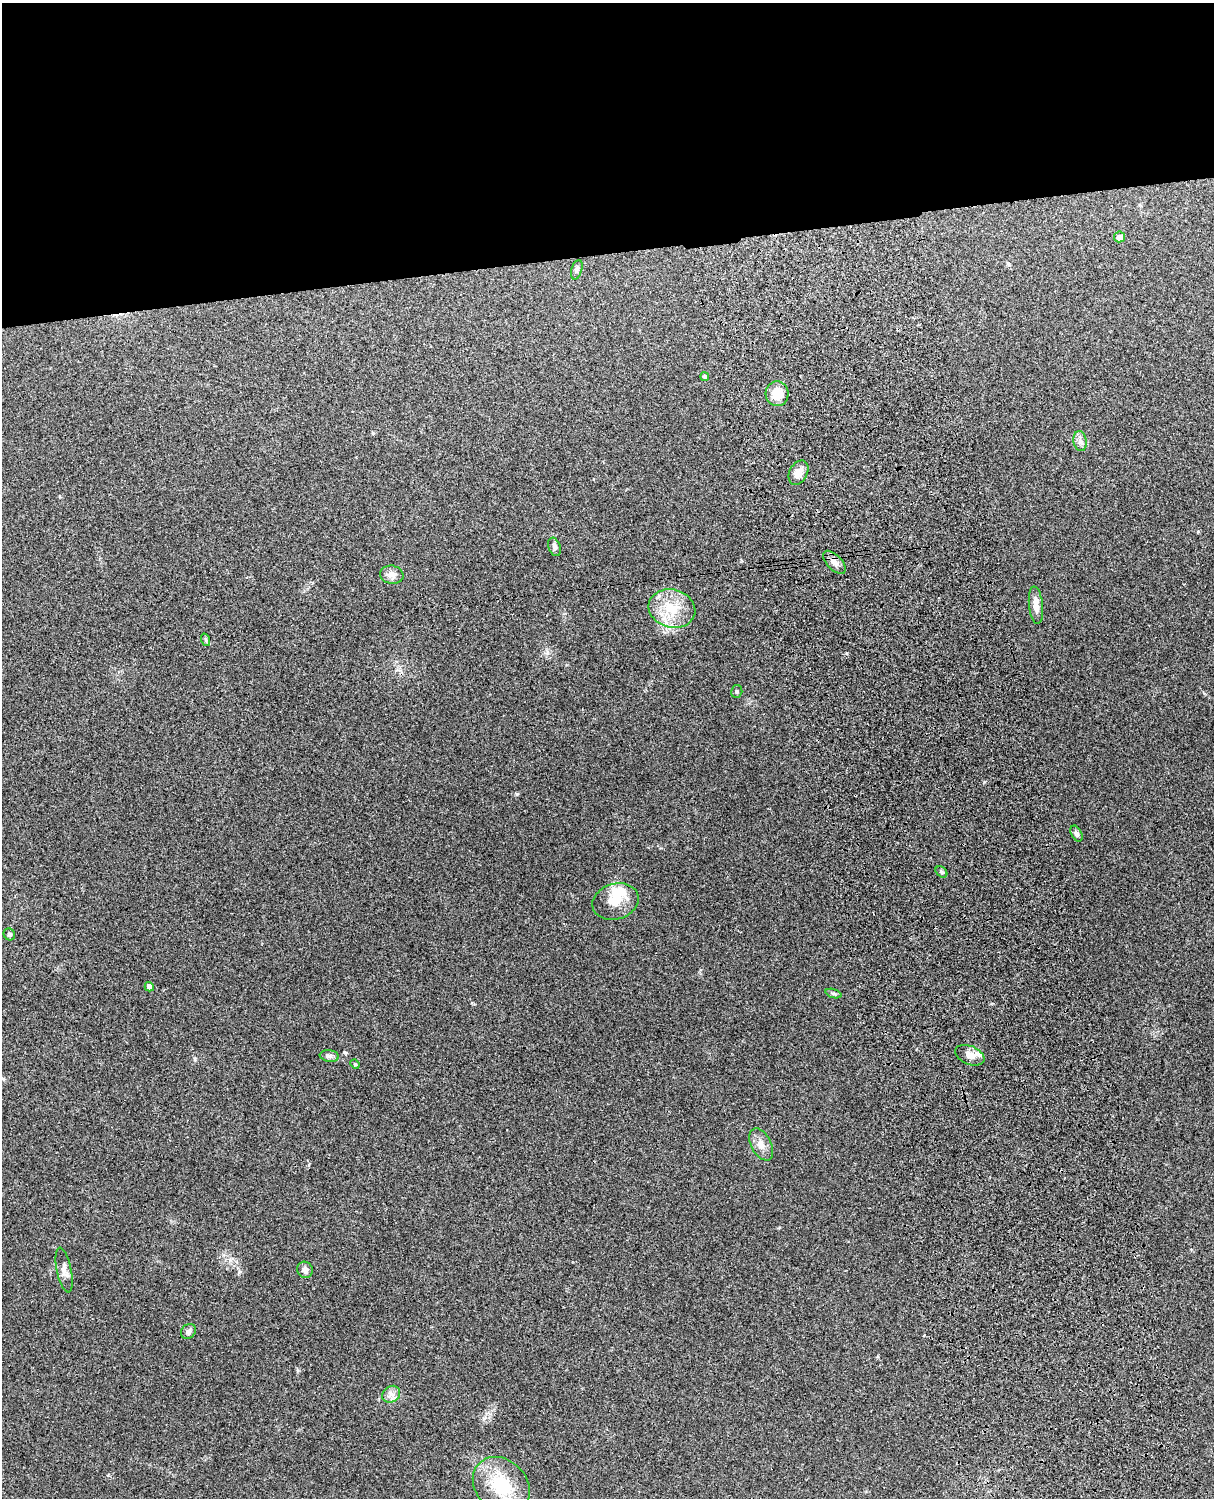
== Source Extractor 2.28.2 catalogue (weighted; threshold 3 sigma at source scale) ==
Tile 2 of 4 x 3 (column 2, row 1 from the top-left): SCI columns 1331-2542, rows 3156-4651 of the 5088 x 4928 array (HDU 1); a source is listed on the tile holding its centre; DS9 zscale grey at full resolution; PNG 1216 x 1500 px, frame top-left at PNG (2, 3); each listed source drawn as its Kron ellipse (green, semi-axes under 4 px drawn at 4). Shown black and unused: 17% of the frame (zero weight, under 3 of 4 exposures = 6% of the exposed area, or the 3 px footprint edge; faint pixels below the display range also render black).
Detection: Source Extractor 2.28.2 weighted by HDU 2 'WHT'; one run over the whole footprint, this tile lists its part. Background 0.279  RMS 0.0091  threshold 0.0411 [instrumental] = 3 sigma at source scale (4.5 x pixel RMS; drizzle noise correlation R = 1.50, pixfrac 1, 0.05/0.05 arcsec/px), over >= 5 px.
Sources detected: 30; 2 inside a brighter object's white glare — neither listed nor drawn; the other 28 listed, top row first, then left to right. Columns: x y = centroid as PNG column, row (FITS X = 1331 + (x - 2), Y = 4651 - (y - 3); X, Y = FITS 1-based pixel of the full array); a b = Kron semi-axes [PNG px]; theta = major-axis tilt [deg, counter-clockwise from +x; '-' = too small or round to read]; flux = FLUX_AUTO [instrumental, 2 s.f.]
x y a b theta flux
1120 237 5 5 - 5.4
577 270 10 5 73 2.5
705 377 4 4 - 1.9
777 394 12 11 - 16
1080 441 10 6 -81 3.9
798 473 13 9 62 7.6
554 547 9 6 -70 2.9
834 562 14 7 -46 5.4
392 575 12 9 -10 5.1
1036 605 19 7 -84 7.4
672 609 24 19 -15 26
206 640 6 4 -71 1.3
737 692 6 5 - 1.5
1076 834 8 5 -63 2.4
941 872 6 5 - 1.8
615 902 23 17 17 17
9 934 6 5 - 1.6
149 987 5 4 - 5.2
833 993 8 3 -19 1.5
970 1055 15 9 -23 8.7
329 1056 9 6 -8 2.9
355 1064 5 4 - 0.96
761 1144 17 10 -62 7.6
64 1270 23 7 -78 5.4
305 1270 8 7 - 3.9
189 1331 8 6 45 3.2
391 1394 9 7 36 4.7
501 1485 31 25 -44 43
Unlisted compact peaks at least as high as the median listed source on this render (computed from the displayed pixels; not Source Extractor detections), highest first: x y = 847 653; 516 794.